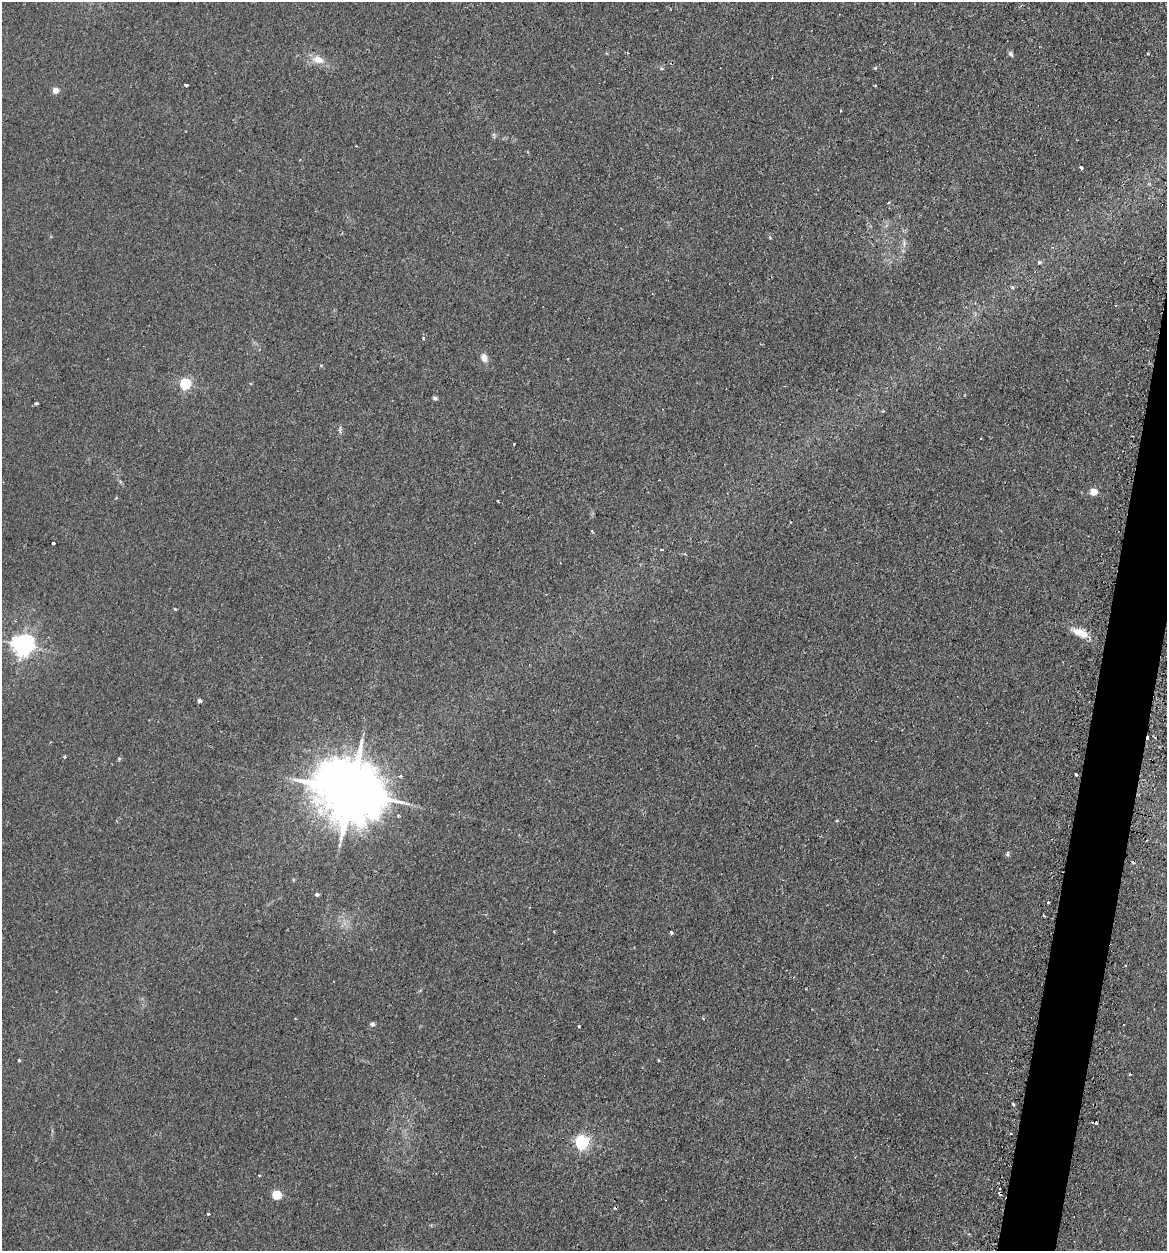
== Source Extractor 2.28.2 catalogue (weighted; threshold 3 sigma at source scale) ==
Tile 10 of 4 x 4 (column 2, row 3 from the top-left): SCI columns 1345-2509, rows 1454-2702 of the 5198 x 5223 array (HDU 1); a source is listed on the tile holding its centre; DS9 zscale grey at full resolution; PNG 1169 x 1253 px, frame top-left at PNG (2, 2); no overlay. Shown black and unused: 3% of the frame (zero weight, under 2 of 3 exposures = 3% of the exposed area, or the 3 px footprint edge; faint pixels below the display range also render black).
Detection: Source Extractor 2.28.2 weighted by HDU 2 'WHT'; one run over the whole footprint, this tile lists its part. Background 0.0425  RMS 0.0057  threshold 0.0255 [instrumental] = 3 sigma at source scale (4.5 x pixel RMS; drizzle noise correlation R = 1.50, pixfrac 1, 0.05/0.05 arcsec/px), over >= 5 px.
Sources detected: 53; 6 cosmic-ray / hot-pixel residue — not listed; the other 47 listed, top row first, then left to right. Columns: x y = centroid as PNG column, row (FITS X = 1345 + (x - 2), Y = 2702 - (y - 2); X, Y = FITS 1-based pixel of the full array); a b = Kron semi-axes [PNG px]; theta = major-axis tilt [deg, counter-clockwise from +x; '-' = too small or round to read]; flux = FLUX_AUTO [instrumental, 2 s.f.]
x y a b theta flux
1011 54 8 5 -59 1.2
1148 54 3 3 - 0.9
318 60 17 10 -19 6.3
875 68 5 4 - 0.68
186 85 3 3 - 2.5
875 85 3 2 - 0.69
56 90 4 4 - 7.2
841 111 3 2 - 0.49
356 146 2 2 - 0.34
1081 167 3 3 - 2.1
888 203 4 2 - 0.45
1039 262 5 5 - 1.1
1012 287 5 4 - 1.1
484 358 9 7 -73 4
185 383 5 5 - 62
435 398 6 4 -9 1.2
36 403 4 3 - 0.78
514 444 3 2 - 0.59
1093 492 5 4 - 11
498 501 3 2 - 1.4
592 531 3 2 - 0.78
53 543 3 3 - 3.7
661 549 4 3 - 2.8
1080 633 24 9 -22 7.8
22 645 7 7 - 390
199 701 4 4 - 1.9
1148 738 3 2 - 4.4
64 757 3 3 - 1.9
1076 775 3 3 - 2.4
351 791 20 15 -20 4700
1007 854 7 4 63 1
317 894 4 4 - 1.3
1048 903 3 3 - 3.1
671 932 3 3 - 1.9
703 1019 3 3 - 0.57
372 1024 5 5 - 1.6
579 1026 3 3 - 0.82
19 1060 3 3 - 0.81
658 1060 3 3 - 0.55
1013 1104 4 3 - 0.66
1096 1123 3 3 - 4.9
1010 1134 3 2 - 0.61
582 1142 6 6 - 130
259 1175 3 2 - 0.43
1000 1193 4 3 - 1.4
276 1195 5 5 - 26
208 1214 3 3 - 1.4
Overlapping masked pixels (flux is a lower limit): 2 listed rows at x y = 1148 738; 1000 1193